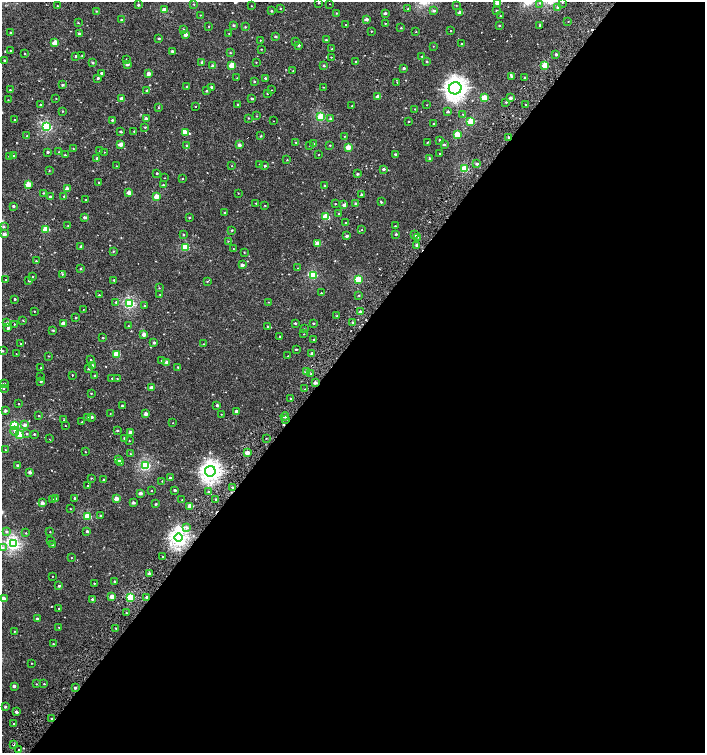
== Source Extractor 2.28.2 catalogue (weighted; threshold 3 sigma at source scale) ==
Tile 12 of 4 x 4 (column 4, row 3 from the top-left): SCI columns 4423-5828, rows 1507-3007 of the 6059 x 6037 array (HDU 1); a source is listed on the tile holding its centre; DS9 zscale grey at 2 x 2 block average (1 PNG px = mean of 2 x 2 image px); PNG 707 x 755 px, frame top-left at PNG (2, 2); each listed source drawn as its Kron ellipse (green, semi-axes under 4 px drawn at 4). Shown black and unused: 54% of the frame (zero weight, under 2 of 3 exposures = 2% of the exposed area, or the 3 px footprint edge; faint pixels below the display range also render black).
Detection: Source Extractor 2.28.2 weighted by HDU 2 'WHT'; one run over the whole footprint, this tile lists its part. Background 7.31e-04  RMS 0.0038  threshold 0.0169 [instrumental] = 3 sigma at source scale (4.5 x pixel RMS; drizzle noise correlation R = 1.50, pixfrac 1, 0.0396/0.0396 arcsec/px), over >= 5 px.
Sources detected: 410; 9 cosmic-ray / hot-pixel residue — neither listed nor drawn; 1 coinciding with a brighter row at this scale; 3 inside a brighter listed object's ellipse — not listed separately; the other 397 listed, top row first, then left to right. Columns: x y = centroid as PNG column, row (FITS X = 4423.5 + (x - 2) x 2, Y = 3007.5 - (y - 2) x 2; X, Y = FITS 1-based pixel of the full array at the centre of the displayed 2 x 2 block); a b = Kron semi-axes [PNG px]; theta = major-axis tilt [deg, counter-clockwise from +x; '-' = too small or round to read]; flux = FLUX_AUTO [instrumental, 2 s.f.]
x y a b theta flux
562 2 2 2 - 0.54
319 3 2 2 - 0.54
497 3 3 2 - 6.4
540 3 3 3 - 0.88
194 4 3 2 - 0.42
330 4 2 2 - 0.42
138 5 2 2 - 1
456 5 2 2 - 0.41
58 6 2 2 - 0.4
251 6 2 2 - 0.32
558 7 3 2 - 1.3
280 8 2 2 - 0.52
408 9 3 2 - 0.92
164 10 3 2 - 9.3
96 11 2 2 - 0.6
271 11 2 2 - 0.95
434 11 3 3 - 2
496 11 2 2 - 1.4
336 13 3 2 - 0.64
385 13 2 2 - 2.3
460 13 2 2 - 5.7
200 15 2 2 - 0.35
500 16 2 2 - 0.52
366 19 2 2 - 3.6
121 20 3 2 - 1.4
568 21 2 2 - 0.29
78 23 2 2 - 0.6
385 23 2 2 - 0.37
234 25 3 2 - 1.1
346 25 2 2 - 0.54
540 25 2 2 - 0.84
499 26 2 2 - 0.76
209 27 2 2 - 0.4
245 27 2 2 - 0.72
401 28 2 2 - 0.58
183 29 2 2 - 0.51
371 31 2 2 - 0.53
450 31 2 2 - 0.31
11 32 2 2 - 0.82
416 32 2 2 - 0.41
229 33 2 2 - 0.34
79 34 3 2 - 2
185 34 3 2 - 3.7
275 36 2 2 - 1.2
159 38 2 2 - 1.2
260 40 2 2 - 0.45
326 40 2 2 - 0.8
55 42 3 2 - 11
295 42 2 2 - 1
462 44 2 2 - 0.53
298 45 3 2 - 1.8
433 46 2 2 - 0.28
261 49 2 2 - 0.44
332 49 2 2 - 0.55
11 50 3 2 - 0.69
172 51 3 2 - 1.3
230 53 2 2 - 0.59
25 54 2 2 - 0.58
556 54 3 2 - 2.7
75 56 2 2 - 6.7
82 56 2 2 - 0.44
422 56 2 2 - 0.49
331 57 2 2 - 0.37
126 59 2 2 - 0.31
4 60 2 2 - 0.91
202 62 3 3 - 2.1
256 62 2 2 - 0.39
356 62 2 2 - 0.78
427 62 2 2 - 1.1
93 63 2 2 - 1.3
127 64 3 2 - 3
232 65 3 2 - 18
545 65 3 2 - 14
213 66 2 2 - 4.7
323 66 2 2 - 1.3
404 68 2 2 - 1.8
293 71 2 2 - 0.26
101 73 2 2 - 1.3
148 74 2 2 - 5.8
511 76 3 3 - 1.4
524 77 2 2 - 0.76
98 78 2 2 - 1.2
237 78 2 2 - 0.33
265 78 3 2 - 0.92
254 82 2 2 - 0.72
397 82 2 2 - 1
63 85 2 2 - 1.5
187 86 3 2 - 0.99
211 87 3 2 - 1.4
323 87 2 2 - 0.36
455 88 6 6 - 380
10 90 2 2 - 0.55
147 90 3 2 - 0.92
272 90 2 2 - 0.49
206 91 2 2 - 0.75
267 93 2 2 - 0.61
378 97 2 2 - 5.1
56 98 2 2 - 0.31
122 98 2 2 - 4
484 98 3 2 - 20
511 98 2 2 - 2.9
252 99 2 2 - 1.7
8 100 2 2 - 0.34
506 102 2 2 - 0.81
41 105 2 2 - 0.79
237 105 3 2 - 0.74
427 105 2 2 - 1.7
525 105 2 2 - 0.71
196 106 2 2 - 1.5
352 106 2 2 - 0.58
158 108 2 2 - 0.49
415 109 2 2 - 0.42
63 111 2 2 - 0.59
448 112 3 2 - 1.1
463 114 3 2 - 0.59
256 116 2 2 - 0.38
321 117 3 3 - 40
146 118 2 2 - 3.7
248 118 2 2 - 0.43
330 118 3 3 - 1.2
14 119 2 2 - 0.88
112 120 3 2 - 1
274 121 2 2 - 0.59
471 121 3 3 - 27
408 122 2 2 - 0.44
434 124 2 2 - 0.5
47 127 3 3 - 68
145 127 2 2 - 0.79
134 131 2 2 - 0.28
121 132 3 2 - 0.96
185 133 4 2 - 12
457 135 3 3 - 21
27 136 2 2 - 0.61
261 136 3 2 - 0.83
344 136 2 2 - 0.3
508 137 2 2 - 1.3
440 140 3 2 - 1.2
296 142 2 2 - 0.41
427 142 3 2 - 0.5
121 144 3 2 - 6.4
314 144 3 2 - 0.74
186 145 2 2 - 0.59
239 145 2 2 - 3.1
330 145 2 2 - 0.52
444 145 3 2 - 1.2
310 146 2 2 - 0.41
348 147 3 2 - 13
73 148 3 2 - 0.35
100 151 2 2 - 0.74
48 152 3 2 - 1.1
59 152 2 2 - 0.35
104 152 2 2 - 0.29
395 154 2 2 - 1.3
440 154 2 2 - 0.87
65 155 2 2 - 0.62
319 155 2 2 - 0.35
9 156 3 2 - 0.49
13 156 3 2 - 1.1
97 158 3 2 - 1.1
429 158 3 2 - 1.1
287 160 2 2 - 0.48
477 164 3 2 - 1.7
260 165 2 2 - 1.4
116 166 2 2 - 0.33
232 166 2 2 - 0.4
265 166 2 2 - 0.95
383 169 2 2 - 2.3
464 169 3 3 - 34
49 170 2 2 - 0.43
157 173 2 2 - 0.7
357 174 2 2 - 1.4
165 178 2 2 - 0.3
182 179 2 2 - 0.43
99 182 2 2 - 0.49
28 184 3 2 - 13
163 185 2 2 - 0.83
325 186 2 2 - 1.2
67 189 3 2 - 8.4
43 193 3 2 - 0.5
129 193 3 2 - 5.9
238 193 2 2 - 0.32
361 195 2 2 - 1.4
50 196 2 2 - 1.7
64 196 2 2 - 0.77
157 197 3 2 - 12
86 200 2 2 - 0.41
381 202 3 2 - 0.81
256 203 2 2 - 0.55
335 204 2 2 - 0.54
356 204 3 2 - 2.4
265 205 2 2 - 0.42
344 205 3 2 - 3.4
13 206 3 2 - 1.3
224 213 2 2 - 0.49
339 214 2 2 - 0.47
85 217 3 2 - 1.9
325 217 4 3 - 23
189 218 2 2 - 0.76
346 223 2 2 - 0.7
68 226 2 2 - 0.43
395 226 2 2 - 0.57
3 227 3 3 - 1.4
46 229 3 3 - 18
232 230 3 2 - 0.64
362 230 2 2 - 0.27
4 234 2 2 - 4.6
183 234 2 2 - 0.6
396 234 2 2 - 1.3
415 235 3 3 - 1.3
347 236 2 2 - 2.5
418 237 2 2 - 0.52
228 241 2 2 - 0.4
317 243 3 2 - 8.6
417 245 3 2 - 3.8
81 247 2 2 - 2.4
185 247 3 3 - 31
233 249 2 2 - 0.34
113 251 3 2 - 0.66
244 252 2 2 - 0.44
36 261 3 2 - 0.53
242 265 3 2 - 3.2
297 268 2 2 - 0.29
81 269 2 2 - 0.71
62 274 3 3 - 0.88
313 275 4 3 - 36
33 277 2 2 - 0.33
358 279 3 3 - 27
6 280 2 2 - 0.72
114 280 2 2 - 1
29 281 2 2 - 1.2
207 281 3 2 - 0.71
159 288 2 2 - 0.35
321 293 2 2 - 0.47
99 295 2 2 - 0.65
160 295 2 2 - 0.3
359 295 2 2 - 0.55
15 299 2 2 - 0.93
116 302 3 2 - 1
269 302 2 2 - 0.36
129 303 3 3 - 68
144 306 2 2 - 0.45
83 309 2 2 - 0.24
34 311 2 2 - 1.2
360 311 3 2 - 1.8
337 316 3 2 - 0.49
76 317 2 2 - 0.7
23 320 3 2 - 0.45
353 322 3 2 - 1.3
7 323 3 2 - 2
63 323 2 2 - 6
295 323 2 2 - 0.93
313 323 2 2 - 0.92
14 324 2 2 - 1.2
128 326 2 2 - 0.53
268 326 3 2 - 1
8 328 2 2 - 3.1
304 329 2 2 - 0.55
53 330 3 2 - 0.81
144 334 2 2 - 6
304 334 2 2 - 0.33
280 336 2 2 - 0.64
103 338 2 2 - 0.64
313 340 2 2 - 0.66
154 343 3 2 - 1.5
21 344 2 2 - 0.69
204 344 2 2 - 0.55
296 349 2 2 - 0.84
2 351 2 2 - 0.77
16 354 2 2 - 0.37
116 354 3 3 - 20
312 354 2 2 - 3.9
49 356 3 2 - 0.38
288 356 2 2 - 0.41
91 360 2 2 - 0.43
161 361 2 2 - 0.32
167 362 2 2 - 5.5
93 365 3 2 - 1.8
178 367 2 2 - 0.71
41 368 2 2 - 1.8
88 369 2 2 - 1.1
307 372 3 2 - 7.5
311 374 3 2 - 0.8
72 375 2 2 - 1.3
94 375 2 2 - 0.63
41 377 2 2 - 1.3
112 378 3 3 - 0.74
117 378 2 2 - 0.48
41 381 2 2 - 1.3
315 383 3 2 - 3.2
4 384 2 2 - 1.1
151 387 2 2 - 3.3
3 388 2 2 - 0.8
305 389 2 2 - 0.57
91 393 2 2 - 0.45
291 399 3 2 - 0.53
19 404 2 2 - 0.47
122 405 2 2 - 0.8
217 405 2 2 - 1.4
5 411 2 2 - 2.3
236 411 2 2 - 2.5
110 414 2 2 - 0.31
146 414 2 2 - 4.3
221 414 2 2 - 0.36
39 416 2 2 - 0.58
285 416 4 3 - 1.7
92 417 3 2 - 1.6
88 418 2 2 - 1.9
286 419 3 3 - 1.4
64 420 2 2 - 0.54
82 422 2 2 - 0.58
173 423 2 2 - 0.25
14 425 3 3 - 43
25 425 3 3 - 3.4
65 425 2 2 - 0.32
117 430 3 2 - 0.93
15 431 4 3 - 1.9
130 432 2 2 - 5.5
27 433 3 3 - 0.99
34 434 2 2 - 0.85
19 435 3 3 - 17
124 438 2 2 - 0.65
266 438 2 2 - 0.32
49 439 2 2 - 1.4
129 441 2 2 - 0.37
5 450 2 2 - 0.33
85 452 2 2 - 0.4
247 453 3 2 - 8.1
130 454 2 2 - 0.49
118 460 3 2 - 5.7
120 462 3 3 - 1.8
18 466 2 2 - 2.3
145 466 3 3 - 75
210 471 5 5 - 310
30 472 2 2 - 4.3
91 478 2 2 - 0.47
170 478 2 2 - 3.1
104 480 2 2 - 2.3
162 481 2 2 - 0.45
88 486 2 2 - 0.51
232 487 2 2 - 0.9
151 490 2 2 - 0.88
175 490 2 2 - 1.7
208 492 2 2 - 0.53
140 493 2 2 - 4
56 498 2 2 - 0.56
75 498 2 2 - 0.97
116 498 3 2 - 8.3
53 499 2 2 - 0.81
216 499 2 2 - 0.76
182 500 2 2 - 0.22
42 503 2 2 - 4.2
133 503 2 2 - 2.4
156 504 2 2 - 0.97
190 506 3 2 - 11
70 509 2 2 - 0.49
100 515 2 2 - 0.61
87 516 3 3 - 26
187 527 4 3 - 1.3
6 531 3 3 - 1.4
87 531 2 2 - 1.5
50 532 2 2 - 0.42
26 533 2 2 - 0.49
178 538 4 4 - 230
51 540 2 2 - 0.26
13 544 3 3 - 130
52 545 3 2 - 0.66
3 548 3 3 - 1.4
162 557 2 2 - 0.52
71 558 2 2 - 0.37
149 574 2 2 - 4.5
52 576 2 2 - 0.3
114 581 2 2 - 0.79
94 583 2 2 - 5.8
59 586 2 2 - 1.6
112 596 3 2 - 8.8
131 597 3 3 - 34
147 597 2 2 - 2
3 598 2 2 - 4.9
92 599 2 2 - 1.1
59 608 2 2 - 3.3
126 613 2 2 - 0.45
37 619 2 2 - 2.2
59 627 2 2 - 0.26
116 628 2 2 - 0.71
14 631 2 2 - 0.32
53 644 2 2 - 0.84
31 663 2 2 - 0.35
36 684 2 2 - 0.47
44 684 2 2 - 0.67
14 686 2 2 - 3.5
75 688 2 2 - 1.4
5 707 2 2 - 1.2
16 712 2 2 - 2.2
51 719 2 2 - 1
14 724 2 2 - 0.48
14 744 3 2 - 0.79
19 749 2 2 - 0.63
Overlapping masked pixels (flux is a lower limit): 3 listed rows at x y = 508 137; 315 383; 14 744
Isophote crosses this tile's border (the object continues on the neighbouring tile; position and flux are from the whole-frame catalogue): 3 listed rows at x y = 562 2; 497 3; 2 351